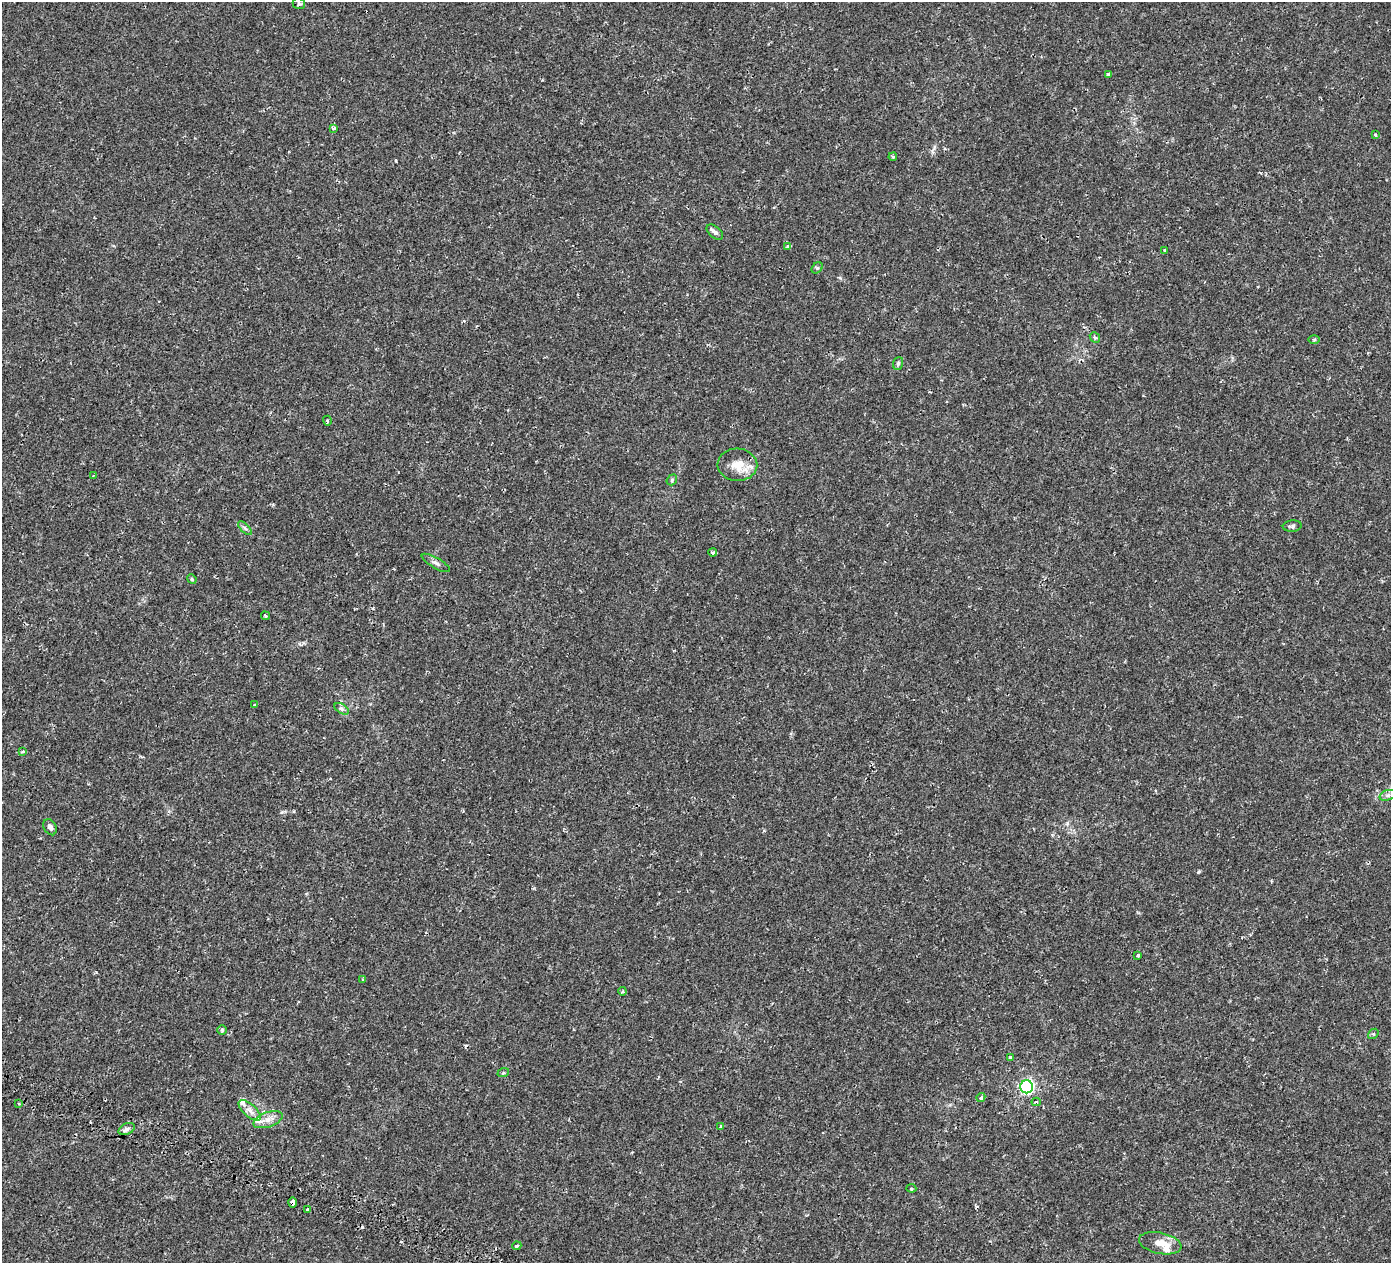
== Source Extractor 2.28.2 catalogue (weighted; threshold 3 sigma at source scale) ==
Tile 7 of 4 x 4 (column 3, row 2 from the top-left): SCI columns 3094-4482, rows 3176-4436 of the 6180 x 6285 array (HDU 1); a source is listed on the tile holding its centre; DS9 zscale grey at full resolution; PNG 1393 x 1265 px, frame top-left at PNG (2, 2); each listed source drawn as its Kron ellipse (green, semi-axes under 4 px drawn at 4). Shown black and unused: <1% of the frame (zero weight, under 2 of 3 exposures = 18% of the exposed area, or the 3 px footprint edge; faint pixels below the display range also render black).
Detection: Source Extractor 2.28.2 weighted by HDU 2 'WHT'; one run over the whole footprint, this tile lists its part. Background 0.001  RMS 0.0016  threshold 0.00738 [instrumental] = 3 sigma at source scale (4.5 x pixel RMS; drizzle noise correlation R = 1.50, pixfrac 1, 0.0396/0.0396 arcsec/px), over >= 5 px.
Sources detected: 53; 3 cosmic-ray / hot-pixel residue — neither listed nor drawn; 3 inside a brighter listed object's ellipse — not listed separately; the other 47 listed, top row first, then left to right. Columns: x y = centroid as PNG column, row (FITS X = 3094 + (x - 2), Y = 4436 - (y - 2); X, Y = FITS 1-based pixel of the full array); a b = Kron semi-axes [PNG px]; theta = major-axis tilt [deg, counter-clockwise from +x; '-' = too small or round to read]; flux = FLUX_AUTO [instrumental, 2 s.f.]
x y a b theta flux
299 3 6 5 - 0.25
1108 74 3 3 - 0.27
334 128 4 4 - 0.4
1375 135 3 3 - 0.18
893 157 4 3 - 0.26
715 232 10 5 -40 0.47
788 247 4 4 - 0.98
1164 251 3 3 - 0.21
817 268 6 5 - 0.26
1095 337 6 4 -49 0.22
1314 340 5 3 - 0.17
898 363 6 5 - 0.27
327 421 5 3 - 0.19
737 465 20 16 -2 2.6
93 476 3 3 - 0.14
672 480 6 4 50 0.21
1292 526 9 5 5 0.35
245 528 9 3 -45 0.27
713 553 4 4 - 0.31
436 563 16 5 -30 0.57
192 579 5 4 - 0.18
265 616 4 2 - 0.17
255 705 4 3 - 0.44
342 709 8 4 -31 0.35
23 751 3 3 - 0.2
1387 795 8 5 19 0.38
50 827 8 6 -62 0.54
1138 955 3 3 - 0.94
363 979 3 3 - 0.17
623 991 4 3 - 0.23
222 1030 4 4 - 0.25
1373 1034 6 4 40 0.22
1010 1057 3 3 - 0.36
503 1073 6 3 18 0.18
1027 1087 6 6 - 29
981 1097 5 3 - 0.46
1036 1102 4 4 - 0.23
19 1103 3 2 - 0.26
250 1110 14 6 -42 0.92
268 1120 15 7 19 1.2
721 1126 4 3 - 0.17
127 1129 8 5 26 0.46
911 1188 5 3 - 0.2
292 1202 5 4 - 0.92
307 1210 4 3 - 0.18
1160 1243 21 10 -12 1.7
517 1246 4 3 - 0.33
Overlapping masked pixels (flux is a lower limit): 1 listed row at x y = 292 1202
Unlisted compact peaks at least as high as the median listed source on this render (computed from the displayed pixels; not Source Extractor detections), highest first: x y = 1198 872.